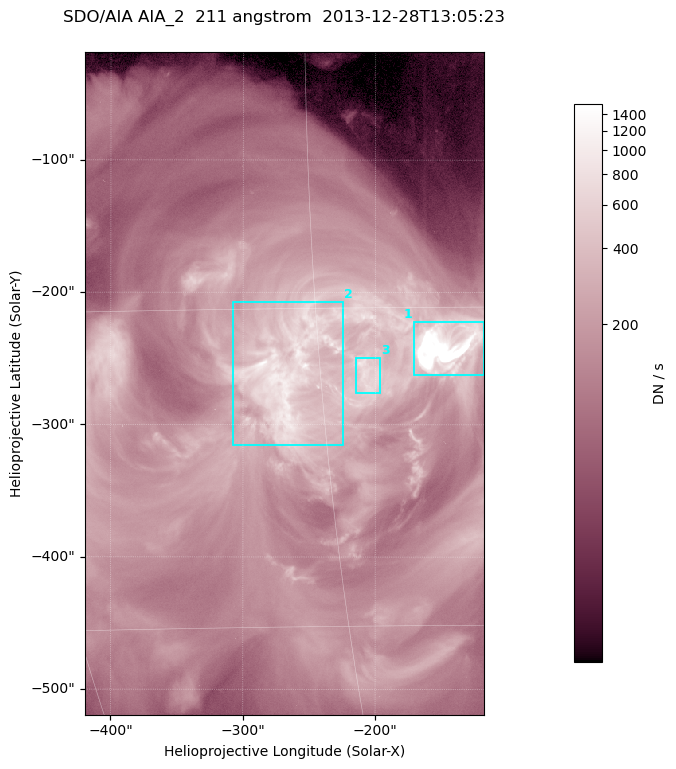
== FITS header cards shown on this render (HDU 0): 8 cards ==
TELESCOP= 'SDO/AIA '
INSTRUME= 'AIA_2   '
WAVELNTH=                  211
WAVEUNIT= 'angstrom'
DATE-OBS= '2013-12-28T13:05:23.62'
CTYPE1  = 'HPLN-TAN'
CTYPE2  = 'HPLT-TAN'
BUNIT   = 'DN / s  '

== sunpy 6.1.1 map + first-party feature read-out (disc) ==
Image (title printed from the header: SDO/AIA AIA_2  211 angstrom  2013-12-28T13:05:23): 501 x 833 px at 0.601 arcsec/px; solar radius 976 arcsec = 1624 px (partial field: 5.0% of the solar disc is inside the frame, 100% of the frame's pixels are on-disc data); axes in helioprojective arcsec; data unit DN / s (BUNIT, on the colour bar)
Orientation: roll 0.0563 deg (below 1 deg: not rotated)
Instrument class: DISC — disc imager (sunpy class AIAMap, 211 A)
Bright regions (active regions / flare kernels): reference = the on-disc median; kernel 5 px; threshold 5 sigma = 475 DN / s over a disc level ~140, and >= 1.15x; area >= 417 px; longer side >= 6 px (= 3.6 arcsec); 3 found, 3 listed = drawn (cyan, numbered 1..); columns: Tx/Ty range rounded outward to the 2 arcsec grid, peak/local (2 s.f.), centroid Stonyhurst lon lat
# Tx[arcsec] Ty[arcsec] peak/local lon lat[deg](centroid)
1 -172..-118 -264..-222 40 -9 -17
2 -308..-224 -316..-206 9 -17 -18
3 -216..-196 -276..-248 6.2 -13 -18